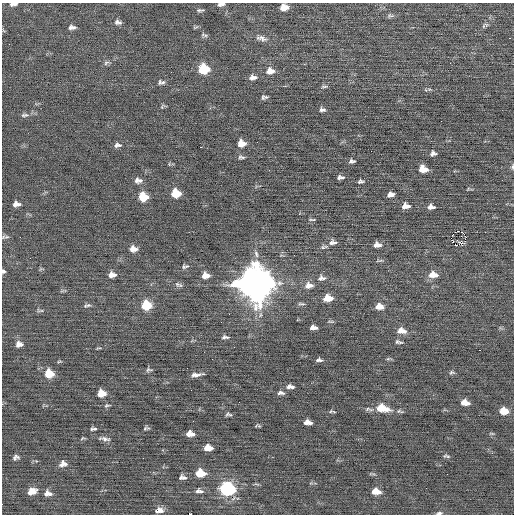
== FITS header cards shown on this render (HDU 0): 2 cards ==
NAXIS1  =                  512 / Axis length
NAXIS2  =                  512 / Axis length

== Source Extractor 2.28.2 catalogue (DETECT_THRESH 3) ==
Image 512 x 512 px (HDU 0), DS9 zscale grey, 1 PNG px = 1 image px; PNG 516 x 516 px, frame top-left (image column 1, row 512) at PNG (2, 3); no overlay
Background -0.0163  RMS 0.68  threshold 2.04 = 3 sigma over >= 5 px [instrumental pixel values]
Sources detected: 119; all 119 listed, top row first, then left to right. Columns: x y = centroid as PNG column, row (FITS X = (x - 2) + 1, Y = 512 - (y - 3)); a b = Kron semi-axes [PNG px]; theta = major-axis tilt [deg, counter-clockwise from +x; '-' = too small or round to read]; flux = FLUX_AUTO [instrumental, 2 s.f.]
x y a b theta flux
13 4 9 4 7 160
221 4 7 4 9 130
284 7 8 6 6 400
200 10 9 4 -4 87
390 15 10 6 -2 110
118 22 10 6 -10 150
484 26 9 4 84 75
72 27 8 5 1 160
204 35 10 5 -25 90
261 38 16 7 -17 250
509 38 3 2 - 72
106 63 9 5 31 110
204 69 9 8 - 1700
270 71 10 8 4 320
253 77 9 6 8 210
160 82 8 6 82 110
324 86 9 4 0 78
429 89 6 4 -17 63
264 97 7 4 6 110
162 107 7 3 59 65
322 110 8 5 -11 120
24 115 10 5 6 130
242 143 9 7 -1 410
117 145 9 6 7 150
200 147 2 2 - 120
433 153 6 5 - 140
241 157 9 5 -11 100
352 161 7 4 7 120
512 167 6 4 75 77
423 169 8 6 -9 520
342 177 7 5 22 87
339 178 5 3 - 66
140 180 8 7 - 150
136 181 8 5 77 120
361 181 7 5 6 91
468 189 6 4 19 52
176 193 8 7 - 1000
390 194 7 5 8 210
143 197 8 7 - 1100
16 204 8 5 -2 200
405 206 8 6 6 270
431 207 9 5 -1 210
314 220 6 3 10 55
458 231 2 2 - 75
462 232 4 2 - 42
461 236 2 2 - 32
3 237 7 5 57 92
465 239 8 4 83 100
452 240 4 3 - 16
333 242 10 7 3 190
461 243 3 3 - 180
455 244 3 2 - 770
377 245 9 6 -1 230
324 247 10 4 10 97
133 249 8 6 -2 320
256 254 9 5 -75 140
185 266 10 6 12 120
3 271 5 5 - 100
112 275 8 6 3 250
206 275 8 6 -6 390
433 275 11 7 -3 400
321 278 11 7 2 190
256 283 13 12 - 100000
178 285 12 6 -24 140
309 285 11 8 4 310
328 298 8 6 2 660
301 304 10 3 -3 74
87 305 10 4 13 100
146 305 9 8 - 1300
379 307 9 6 -4 370
38 311 7 6 - 82
331 321 8 3 -1 59
221 322 2 2 - 19
313 327 7 4 -2 190
401 331 11 7 -7 360
225 337 8 4 -2 120
399 342 10 4 -14 100
19 344 8 7 - 230
98 348 8 2 10 50
479 350 2 2 - 67
388 359 6 4 19 60
319 360 7 4 -2 110
149 370 9 5 3 94
452 372 7 5 -3 81
49 374 8 8 - 910
196 375 14 4 7 200
290 387 9 5 -3 170
101 393 7 6 - 580
281 393 9 5 -6 130
465 403 8 5 -12 350
107 405 9 5 9 79
382 408 14 8 -11 970
332 411 8 3 -7 64
504 411 8 6 -9 630
228 414 8 4 0 88
308 422 8 5 -8 260
259 426 6 5 - 53
146 428 6 4 9 80
93 429 8 4 3 91
190 434 7 5 -3 400
82 438 6 4 33 51
104 439 16 5 -9 180
208 448 8 5 -2 460
447 456 9 4 -14 75
16 457 7 5 19 120
63 464 9 7 14 240
200 473 9 6 -5 920
447 474 2 2 - 82
180 477 6 3 81 75
184 478 7 5 -34 120
227 489 10 7 -6 5400
32 491 9 6 18 450
197 491 8 4 53 110
201 491 7 4 10 86
376 491 8 6 -10 500
48 493 10 7 -2 250
159 510 10 6 3 290
439 513 7 4 6 110
189 514 3 2 - 530
At the frame edge (FLAGS 8, measured only in part): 6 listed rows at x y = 13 4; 221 4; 512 167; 3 271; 439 513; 189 514